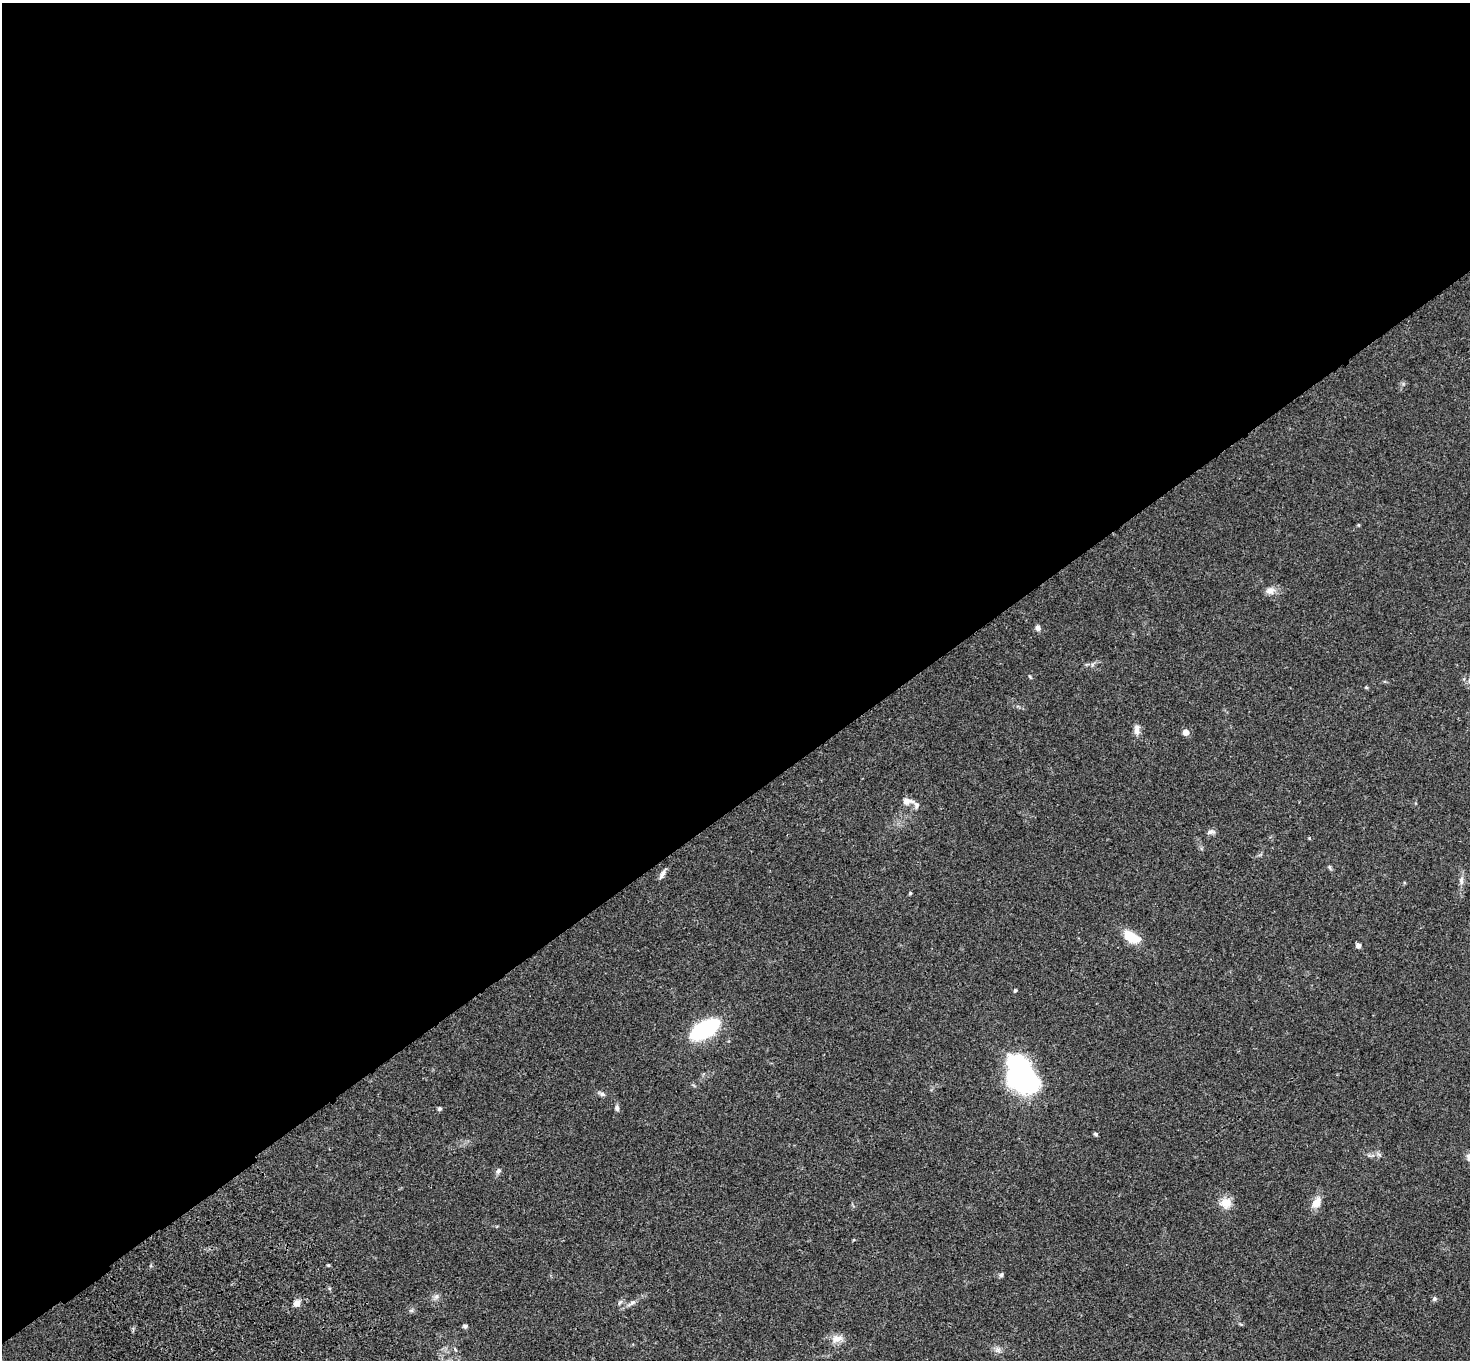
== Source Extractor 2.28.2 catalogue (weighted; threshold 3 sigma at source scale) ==
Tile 2 of 4 x 4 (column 2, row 1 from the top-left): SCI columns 1574-3041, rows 4450-5807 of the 6081 x 6045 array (HDU 1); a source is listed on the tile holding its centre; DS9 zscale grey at full resolution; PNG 1472 x 1362 px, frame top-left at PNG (2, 3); no overlay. Shown black and unused: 59% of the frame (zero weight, under 3 of 4 exposures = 6% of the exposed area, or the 3 px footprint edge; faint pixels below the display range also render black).
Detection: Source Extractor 2.28.2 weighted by HDU 2 'WHT'; one run over the whole footprint, this tile lists its part. Background 0.0477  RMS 0.0052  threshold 0.0235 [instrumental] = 3 sigma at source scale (4.5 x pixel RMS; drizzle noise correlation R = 1.50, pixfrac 1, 0.05/0.05 arcsec/px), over >= 5 px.
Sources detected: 34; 2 inside a brighter object's white glare — not listed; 1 inside a brighter listed object's ellipse — not listed separately; the other 31 listed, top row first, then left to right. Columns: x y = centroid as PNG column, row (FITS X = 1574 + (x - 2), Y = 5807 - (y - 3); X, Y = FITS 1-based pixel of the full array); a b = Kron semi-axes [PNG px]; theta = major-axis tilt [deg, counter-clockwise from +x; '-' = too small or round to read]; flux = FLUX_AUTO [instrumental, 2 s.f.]
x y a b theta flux
1270 591 11 10 - 3.2
1038 628 8 7 - 1.6
1366 687 6 3 -19 0.48
1137 729 14 7 87 2.6
1186 732 5 5 - 4.3
907 801 12 7 -2 3.7
1211 832 10 6 7 1.6
1309 838 4 3 - 0.43
662 874 14 5 59 2
1461 880 12 6 89 2.1
910 893 4 4 - 0.49
1131 937 13 8 -28 17
1358 945 5 5 - 1.9
1015 990 4 4 - 0.66
705 1029 29 13 29 46
1016 1073 31 17 84 87
602 1094 9 5 -15 1.4
617 1108 8 5 -90 1.3
440 1109 5 5 - 0.87
1095 1134 4 4 - 0.96
498 1171 8 6 60 1.4
1317 1202 17 10 57 4.7
1226 1203 16 14 6 5.3
328 1265 4 3 - 0.71
1001 1275 6 5 - 0.94
436 1296 7 6 - 1.4
1434 1299 6 5 - 0.97
297 1303 8 7 - 3
632 1303 10 5 37 1.6
465 1326 6 5 - 0.9
837 1339 14 9 7 4.5
Overlapping masked pixels (flux is a lower limit): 1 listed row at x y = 705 1029